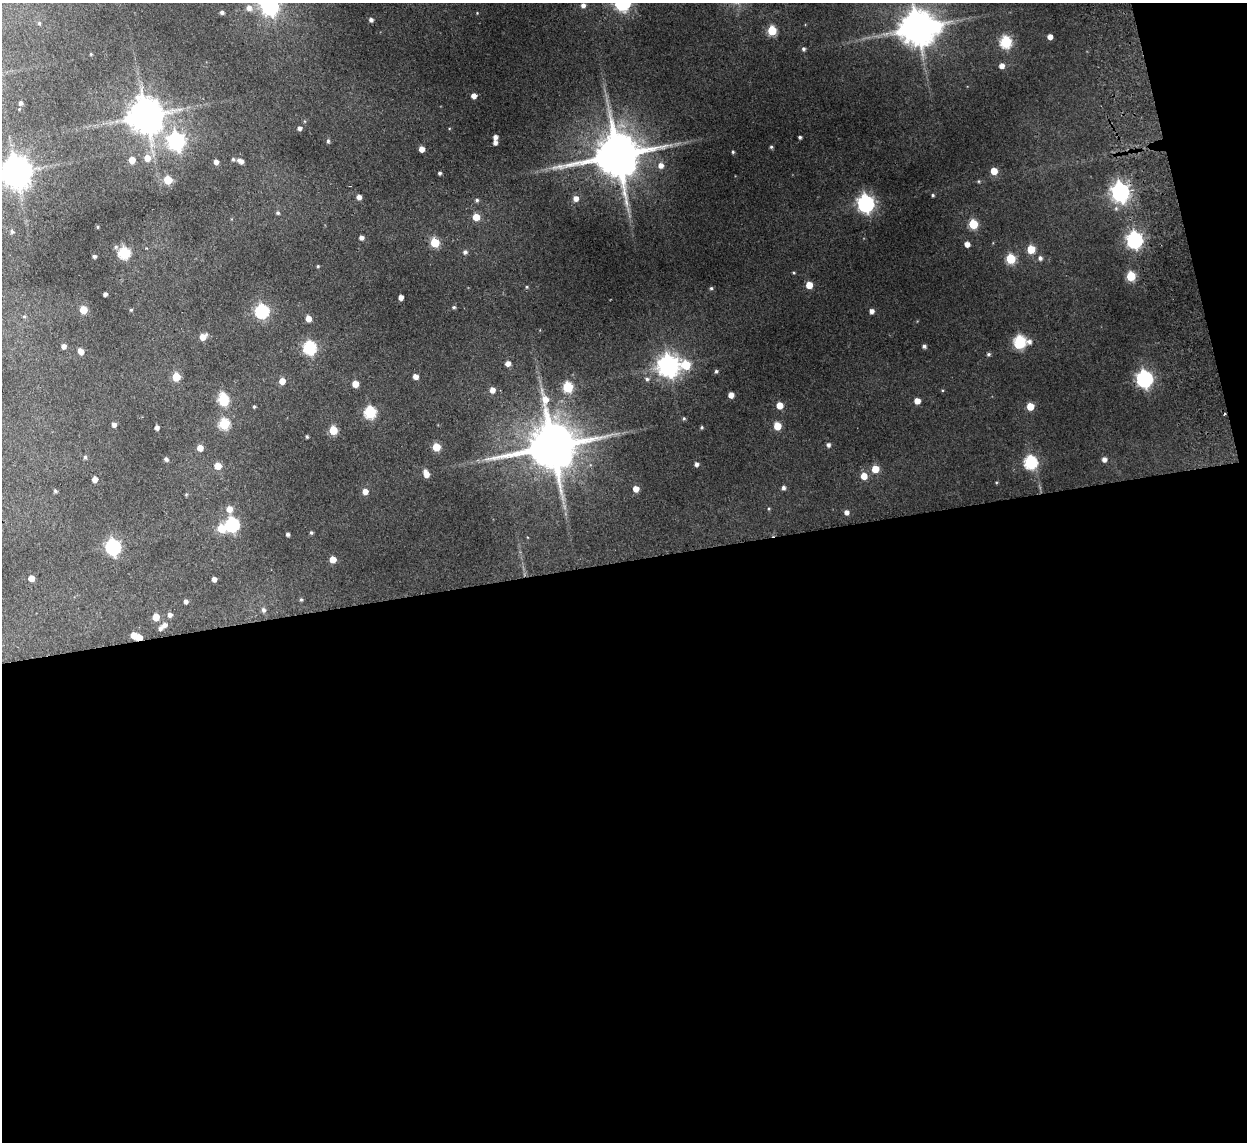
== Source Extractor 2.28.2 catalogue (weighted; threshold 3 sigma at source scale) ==
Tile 16 of 4 x 4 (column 4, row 4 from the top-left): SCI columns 3787-5031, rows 153-1292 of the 5083 x 4981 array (HDU 1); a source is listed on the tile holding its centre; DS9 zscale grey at full resolution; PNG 1249 x 1144 px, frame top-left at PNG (2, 3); no overlay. Shown black and unused: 53% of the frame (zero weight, under 2 of 3 exposures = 3% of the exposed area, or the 3 px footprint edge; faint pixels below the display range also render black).
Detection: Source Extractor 2.28.2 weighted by HDU 2 'WHT'; one run over the whole footprint, this tile lists its part. Background 0.186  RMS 0.015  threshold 0.0658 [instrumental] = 3 sigma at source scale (4.5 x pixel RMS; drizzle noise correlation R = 1.50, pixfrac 1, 0.05/0.05 arcsec/px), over >= 5 px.
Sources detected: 146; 2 inside a brighter object's white glare — not listed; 2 inside a brighter listed object's ellipse — not listed separately; the other 142 listed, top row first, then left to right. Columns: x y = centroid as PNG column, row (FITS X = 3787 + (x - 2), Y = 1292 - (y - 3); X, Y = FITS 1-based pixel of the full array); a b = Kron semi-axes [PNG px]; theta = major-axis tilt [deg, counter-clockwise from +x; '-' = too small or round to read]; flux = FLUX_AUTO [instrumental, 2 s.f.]
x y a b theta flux
583 5 5 5 - 5
270 6 8 7 - 430
249 8 8 7 - 7.6
222 12 4 4 - 3.4
477 13 3 3 - 0.87
371 20 4 4 - 3.9
39 23 5 4 - 1.6
917 28 10 9 - 3400
772 30 5 5 - 54
1050 37 4 4 - 9.3
1006 42 6 6 - 120
803 49 5 4 - 2.7
91 54 3 3 - 1.1
1002 66 5 5 - 7.4
474 96 5 4 - 7.7
20 103 5 4 - 3.5
146 116 10 10 - 3200
299 128 5 5 - 4.2
495 137 4 4 - 5.3
800 137 3 3 - 2.2
176 141 7 7 - 450
328 141 5 4 - 2.5
495 142 5 4 - 5
771 147 5 4 - 1.9
422 149 4 4 - 11
733 152 4 3 - 1.8
617 155 14 12 10 6600
147 158 7 7 - 16
132 160 6 5 - 15
240 161 8 5 -26 6.4
216 162 5 4 - 6
661 165 6 6 - 7.9
994 171 5 5 - 20
16 172 9 9 - 2300
440 173 3 3 - 2.7
168 180 6 5 - 34
1120 192 7 7 - 600
933 195 4 3 - 1.8
359 197 5 4 - 7.2
576 198 6 6 - 8
477 200 5 4 - 2.6
866 203 7 6 - 460
278 213 5 4 - 2.2
476 217 5 5 - 22
973 224 5 5 - 59
97 227 4 3 - 1.1
12 232 5 4 - 2.5
361 237 4 4 - 5.3
1135 240 7 6 - 390
435 242 5 5 - 54
967 244 5 5 - 8.2
1031 249 5 5 - 40
465 252 6 5 - 3.5
124 253 6 6 - 120
94 256 4 4 - 3.1
1040 258 6 5 - 4
1011 259 5 5 - 71
318 266 4 3 - 1.4
1131 276 5 5 - 66
809 285 5 5 - 21
527 287 5 4 - 1.5
711 288 5 4 - 2.1
105 294 4 4 - 4.2
401 297 4 4 - 7.4
454 307 4 4 - 2.2
83 310 5 5 - 27
131 310 4 4 - 1.6
262 311 6 6 - 210
872 311 5 4 - 5.7
24 316 5 4 - 1.6
308 318 5 4 - 12
203 337 7 5 38 15
1020 342 8 6 69 150
1029 342 7 6 - 5.2
64 346 5 4 - 5.6
924 346 4 4 - 3.4
309 347 6 6 - 180
81 351 6 5 - 10
988 354 5 4 - 2.3
508 363 5 5 - 7.4
686 365 7 6 - 47
668 366 8 7 - 920
716 371 4 4 - 2.5
415 376 5 4 - 8.1
176 377 5 5 - 37
647 379 6 5 - 3.1
1144 379 7 6 - 420
282 381 5 5 - 14
355 384 5 5 - 15
568 387 6 5 - 80
492 390 5 5 - 8.7
731 395 5 4 - 11
223 399 8 5 -77 100
545 400 12 9 86 16
917 401 5 4 - 12
780 405 5 5 - 19
1030 406 5 5 - 27
254 407 4 4 - 1.7
370 412 6 6 - 130
684 418 5 4 - 1.8
114 424 5 4 - 5.5
224 424 6 5 - 93
777 426 5 5 - 27
157 427 4 4 - 5
702 427 4 3 - 1.7
333 430 5 5 - 42
307 437 4 4 - 1.6
828 445 5 4 - 3.8
552 446 15 12 9 7300
436 447 5 5 - 37
200 448 5 5 - 12
85 457 5 4 - 2.6
166 459 5 4 - 3.8
1104 459 5 5 - 6
1030 462 6 6 - 170
696 464 5 4 - 4.1
218 466 5 5 - 18
875 469 5 5 - 23
426 473 8 5 -69 12
864 476 6 5 - 16
95 479 5 4 - 8.6
783 488 5 5 - 3.6
636 489 5 5 - 11
55 491 5 4 - 2.2
365 491 6 5 - 8.9
229 509 7 6 - 12
846 512 5 5 - 5.5
232 524 7 6 - 200
311 533 5 4 - 2.1
288 534 4 3 - 3.2
113 547 7 6 - 300
333 559 5 5 - 16
31 578 5 4 - 14
214 579 4 4 - 6.3
301 599 4 4 - 1.6
186 601 4 4 - 4.4
263 610 6 5 - 3.4
170 615 5 5 - 4.9
156 617 5 5 - 19
164 625 6 6 - 6.2
134 635 5 5 - 13
139 638 5 4 - 14
Overlapping masked pixels (flux is a lower limit): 1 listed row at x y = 139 638
Isophote crosses this tile's border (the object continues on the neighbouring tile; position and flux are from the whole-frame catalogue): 3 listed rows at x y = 270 6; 917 28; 16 172